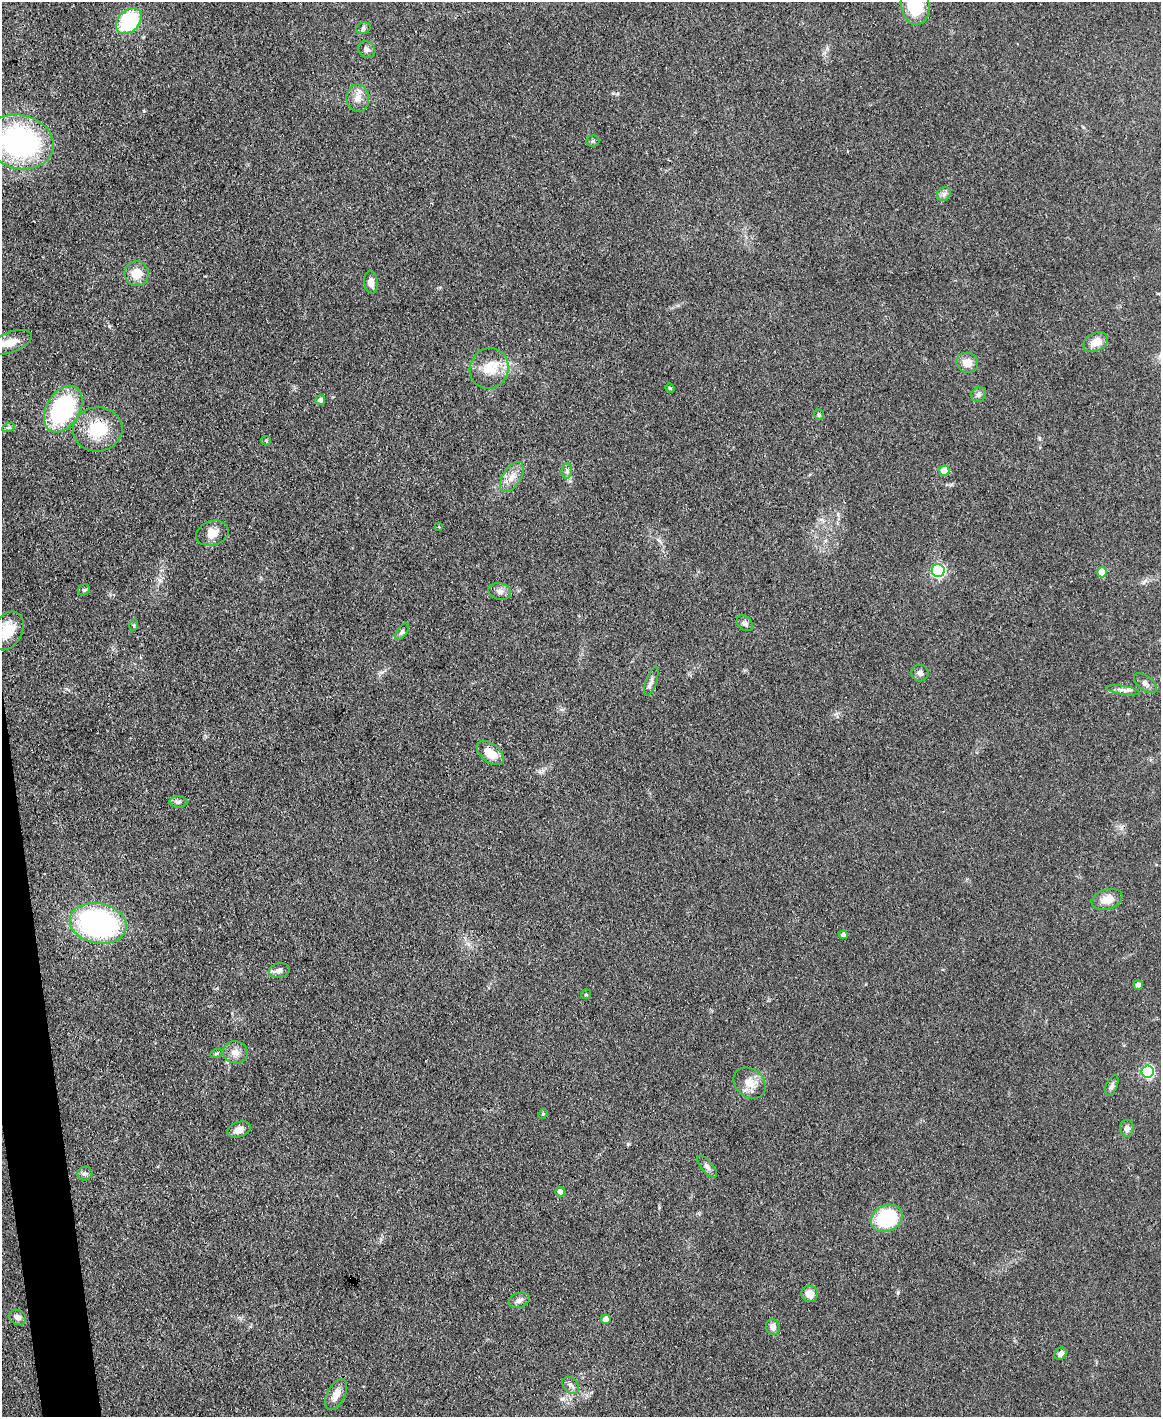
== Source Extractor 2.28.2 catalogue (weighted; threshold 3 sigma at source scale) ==
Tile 7 of 4 x 3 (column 3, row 2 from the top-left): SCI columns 2319-3477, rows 1658-3072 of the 4691 x 4623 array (HDU 1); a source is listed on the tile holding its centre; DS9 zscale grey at full resolution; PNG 1163 x 1419 px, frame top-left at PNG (2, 2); each listed source drawn as its Kron ellipse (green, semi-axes under 4 px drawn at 4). Shown black and unused: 2% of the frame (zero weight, under 3 of 4 exposures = <1% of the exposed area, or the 3 px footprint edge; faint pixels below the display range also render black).
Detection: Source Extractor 2.28.2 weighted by HDU 2 'WHT'; one run over the whole footprint, this tile lists its part. Background 0.0795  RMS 0.0056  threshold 0.0253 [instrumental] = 3 sigma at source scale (4.5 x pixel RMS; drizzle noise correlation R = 1.50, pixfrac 1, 0.05/0.05 arcsec/px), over >= 5 px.
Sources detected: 68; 1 inside a brighter listed object's ellipse — not listed separately; the other 67 listed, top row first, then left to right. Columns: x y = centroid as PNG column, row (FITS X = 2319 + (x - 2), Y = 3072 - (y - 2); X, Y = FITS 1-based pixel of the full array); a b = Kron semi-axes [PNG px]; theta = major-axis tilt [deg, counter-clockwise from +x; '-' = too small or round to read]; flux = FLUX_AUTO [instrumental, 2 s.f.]
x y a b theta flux
915 5 19 14 -79 25
129 21 15 10 45 43
363 28 7 5 20 1.1
367 50 9 7 -37 1.9
358 98 13 11 -84 4.9
593 141 6 5 - 1.1
20 142 34 27 -15 110
944 194 7 6 - 1.8
136 274 12 12 - 8.2
371 282 11 7 -82 3.7
10 342 23 10 21 7.5
1096 342 13 9 27 6.7
967 363 11 10 - 6
489 368 20 19 - 13
670 388 5 4 - 0.72
979 395 8 7 - 1.8
320 400 5 5 - 2.8
63 409 25 16 59 71
819 415 5 5 - 0.96
8 428 6 4 19 0.97
98 429 25 22 7 22
266 441 5 4 - 0.65
567 471 8 5 83 1.4
944 471 5 5 - 12
512 477 17 9 56 5.7
439 527 3 3 - 0.67
212 533 16 12 19 6.2
938 571 6 6 - 91
1102 572 5 5 - 11
84 590 6 5 - 0.92
500 591 11 8 -13 2.7
745 623 9 6 -44 2
134 625 6 4 73 0.75
7 631 20 14 60 15
402 632 9 5 52 1.3
920 673 8 8 - 2
651 681 15 5 72 2.4
1145 683 13 7 -37 2.4
1123 690 17 3 -9 2.2
490 753 16 9 -39 8.2
178 802 9 5 -3 1.6
1107 899 16 10 17 7.3
98 923 29 20 -12 120
843 935 4 4 - 1.7
279 971 10 7 13 2.8
1138 985 4 4 - 1.9
586 994 5 4 - 0.71
235 1052 12 11 - 4.7
216 1054 6 4 20 0.8
1148 1072 6 6 - 72
750 1083 17 14 -43 7.1
1112 1086 11 5 68 1.8
543 1114 5 4 - 0.7
1127 1128 8 7 - 2.6
239 1130 12 7 20 4.1
707 1167 14 5 -50 2.2
85 1174 7 6 - 1.5
560 1192 5 4 - 2.4
887 1218 16 13 26 39
810 1294 8 8 - 5.2
519 1300 11 7 19 2.2
18 1317 9 7 -26 2.5
606 1319 4 4 - 4.7
773 1327 8 7 - 3.4
1061 1354 7 5 45 2
571 1385 10 7 -47 2.5
336 1394 16 9 64 5.7
Isophote crosses this tile's border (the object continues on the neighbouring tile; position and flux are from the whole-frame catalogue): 3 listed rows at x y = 915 5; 20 142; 7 631
Unlisted compact peaks at least as high as the median listed source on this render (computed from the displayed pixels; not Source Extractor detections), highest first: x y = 898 1292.